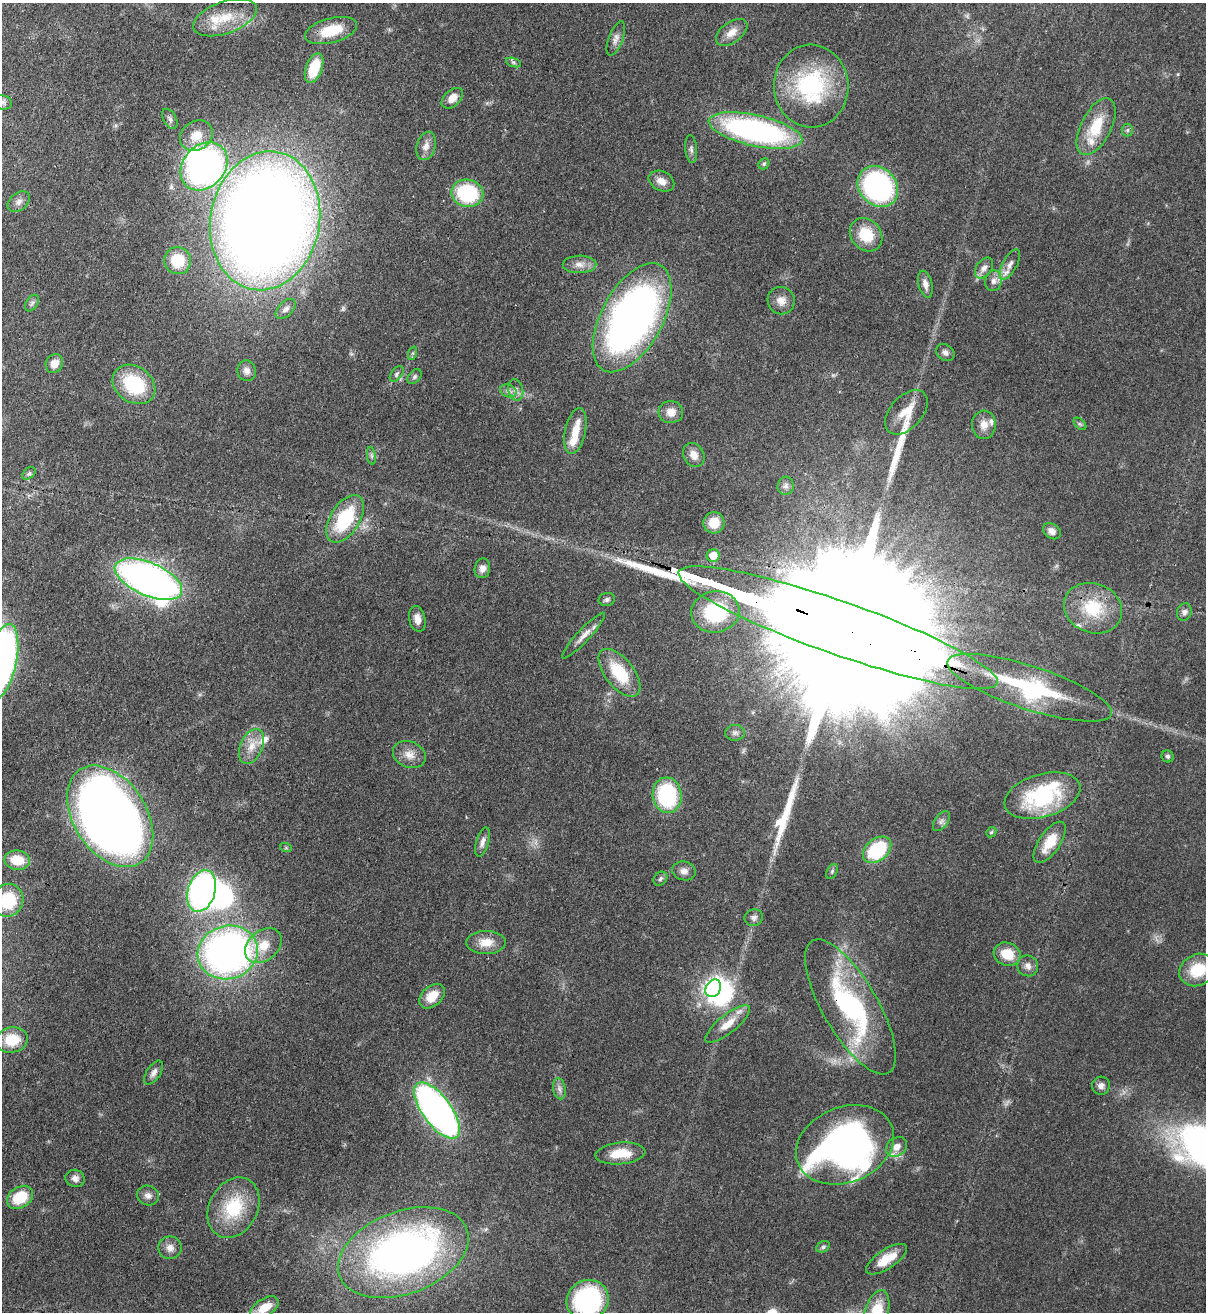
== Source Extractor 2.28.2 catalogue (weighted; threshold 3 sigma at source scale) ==
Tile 11 of 4 x 4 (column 3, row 3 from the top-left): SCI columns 2754-3957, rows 1342-2651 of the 5379 x 5303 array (HDU 1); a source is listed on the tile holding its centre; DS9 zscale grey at full resolution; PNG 1208 x 1314 px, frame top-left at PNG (2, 3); each listed source drawn as its Kron ellipse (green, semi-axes under 4 px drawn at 4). Shown black and unused: <1% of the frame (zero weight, under 3 of 4 exposures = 7% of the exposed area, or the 3 px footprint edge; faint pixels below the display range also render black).
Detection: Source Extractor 2.28.2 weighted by HDU 2 'WHT'; one run over the whole footprint, this tile lists its part. Background 0.0831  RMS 0.0039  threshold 0.0177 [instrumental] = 3 sigma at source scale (4.5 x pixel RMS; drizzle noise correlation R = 1.50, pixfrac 1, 0.05/0.05 arcsec/px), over >= 5 px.
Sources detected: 137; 2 too faint to see at this stretch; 5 inside a brighter object's white glare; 2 long thin detections or spike segments (spike, bleed or trail) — neither listed nor drawn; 11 inside a brighter listed object's ellipse — not listed separately; the other 117 listed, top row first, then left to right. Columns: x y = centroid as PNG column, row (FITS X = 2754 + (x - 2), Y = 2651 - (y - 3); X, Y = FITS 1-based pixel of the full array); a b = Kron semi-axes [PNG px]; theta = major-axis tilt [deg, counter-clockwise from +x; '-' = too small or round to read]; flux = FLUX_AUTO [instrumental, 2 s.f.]
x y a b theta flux
225 18 33 16 20 11
331 31 27 12 14 14
732 32 18 10 36 4.3
616 39 18 7 69 2.4
513 62 8 3 -19 0.73
314 68 15 8 69 15
811 86 41 37 -86 46
452 98 12 8 42 3.8
2 102 10 7 -14 1.4
170 119 11 6 -61 1.4
1096 127 31 15 63 14
1127 130 6 5 - 0.87
755 131 48 15 -12 110
196 136 17 14 36 8
426 146 14 9 75 3.2
691 149 14 6 -84 1.4
764 164 6 5 - 0.69
204 166 26 21 49 140
661 181 13 9 -26 3.7
878 186 22 18 -46 76
467 193 16 13 -11 32
19 202 12 8 41 2.1
265 221 70 54 79 810
866 235 18 15 -49 12
178 261 13 13 - 12
580 264 17 9 1 3.5
1010 264 17 7 61 2.8
984 268 11 7 55 2.3
993 281 10 8 78 2.1
925 284 14 7 -75 2.5
781 301 14 13 - 3.7
32 303 9 5 59 1.2
286 309 12 7 45 2
632 318 60 30 61 220
945 352 10 7 -33 1.7
413 353 7 4 71 0.74
54 364 10 8 55 3.8
247 371 10 9 - 2.3
397 374 9 5 54 1
415 377 8 6 51 0.92
134 384 23 18 -36 25
516 390 11 7 -78 2
508 391 8 6 -21 1.5
671 412 12 11 - 3.9
906 412 26 16 48 7.7
1080 424 7 4 -44 0.64
984 425 14 12 88 3.9
575 431 23 10 77 6.9
694 455 13 10 -59 3.6
371 456 9 4 -81 0.96
29 473 8 5 40 0.87
786 486 9 8 - 1.6
345 519 26 14 58 26
714 523 10 10 - 6.3
1052 531 9 7 -36 2.4
713 556 6 6 - 6
482 568 10 7 79 2.3
148 579 36 16 -23 200
607 600 8 6 13 1.1
1093 608 30 24 -21 20
715 612 24 20 8 30
1184 612 9 7 71 1.6
417 619 13 8 -77 3
838 628 169 26 -19 78000
584 636 30 6 47 3.5
2 661 38 14 78 160
619 673 28 14 -52 18
1030 688 86 21 -18 49
735 733 10 8 1 1.6
251 746 18 11 66 5.5
409 755 17 13 -23 4.5
1168 756 6 5 - 0.9
667 795 18 14 -84 37
1042 796 39 21 16 39
110 816 56 36 -57 480
941 821 11 6 53 1.6
991 832 5 4 - 0.64
482 842 15 6 73 2.1
1050 842 24 10 56 9
286 848 6 4 -19 0.52
877 850 16 11 38 29
17 860 12 9 -7 10
684 871 12 9 -15 2.4
832 871 8 5 64 0.83
660 879 7 6 - 1
202 891 21 13 73 110
8 900 17 15 70 19
754 918 9 8 - 1.5
486 942 19 11 1 6.2
263 946 20 14 40 8.2
228 952 30 26 17 200
1007 954 14 11 -20 8.2
1028 966 11 10 - 2.3
1198 970 19 15 25 13
713 988 9 7 57 190
432 996 15 10 42 7.4
850 1007 76 27 -60 63
728 1024 27 9 39 7
12 1040 16 12 12 10
154 1073 13 7 57 2
1101 1086 9 9 - 1.8
559 1089 10 6 -80 1.7
437 1110 33 14 -54 180
845 1145 51 37 22 170
897 1147 11 9 37 3.1
620 1153 25 11 5 9.1
75 1178 10 8 -18 2.1
148 1196 11 9 -20 2.2
20 1197 14 10 34 13
233 1208 32 24 62 21
823 1247 7 5 28 0.95
170 1248 11 11 - 2.7
403 1253 68 41 20 200
886 1259 24 9 34 7.3
588 1300 21 20 - 53
264 1308 16 8 32 7.5
877 1312 23 11 74 17
Overlapping masked pixels (flux is a lower limit): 6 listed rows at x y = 265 221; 632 318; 838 628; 1030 688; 228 952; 850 1007
Isophote crosses this tile's border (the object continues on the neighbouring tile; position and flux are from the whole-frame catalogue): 6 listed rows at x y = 2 102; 2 661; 8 900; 1198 970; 588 1300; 877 1312